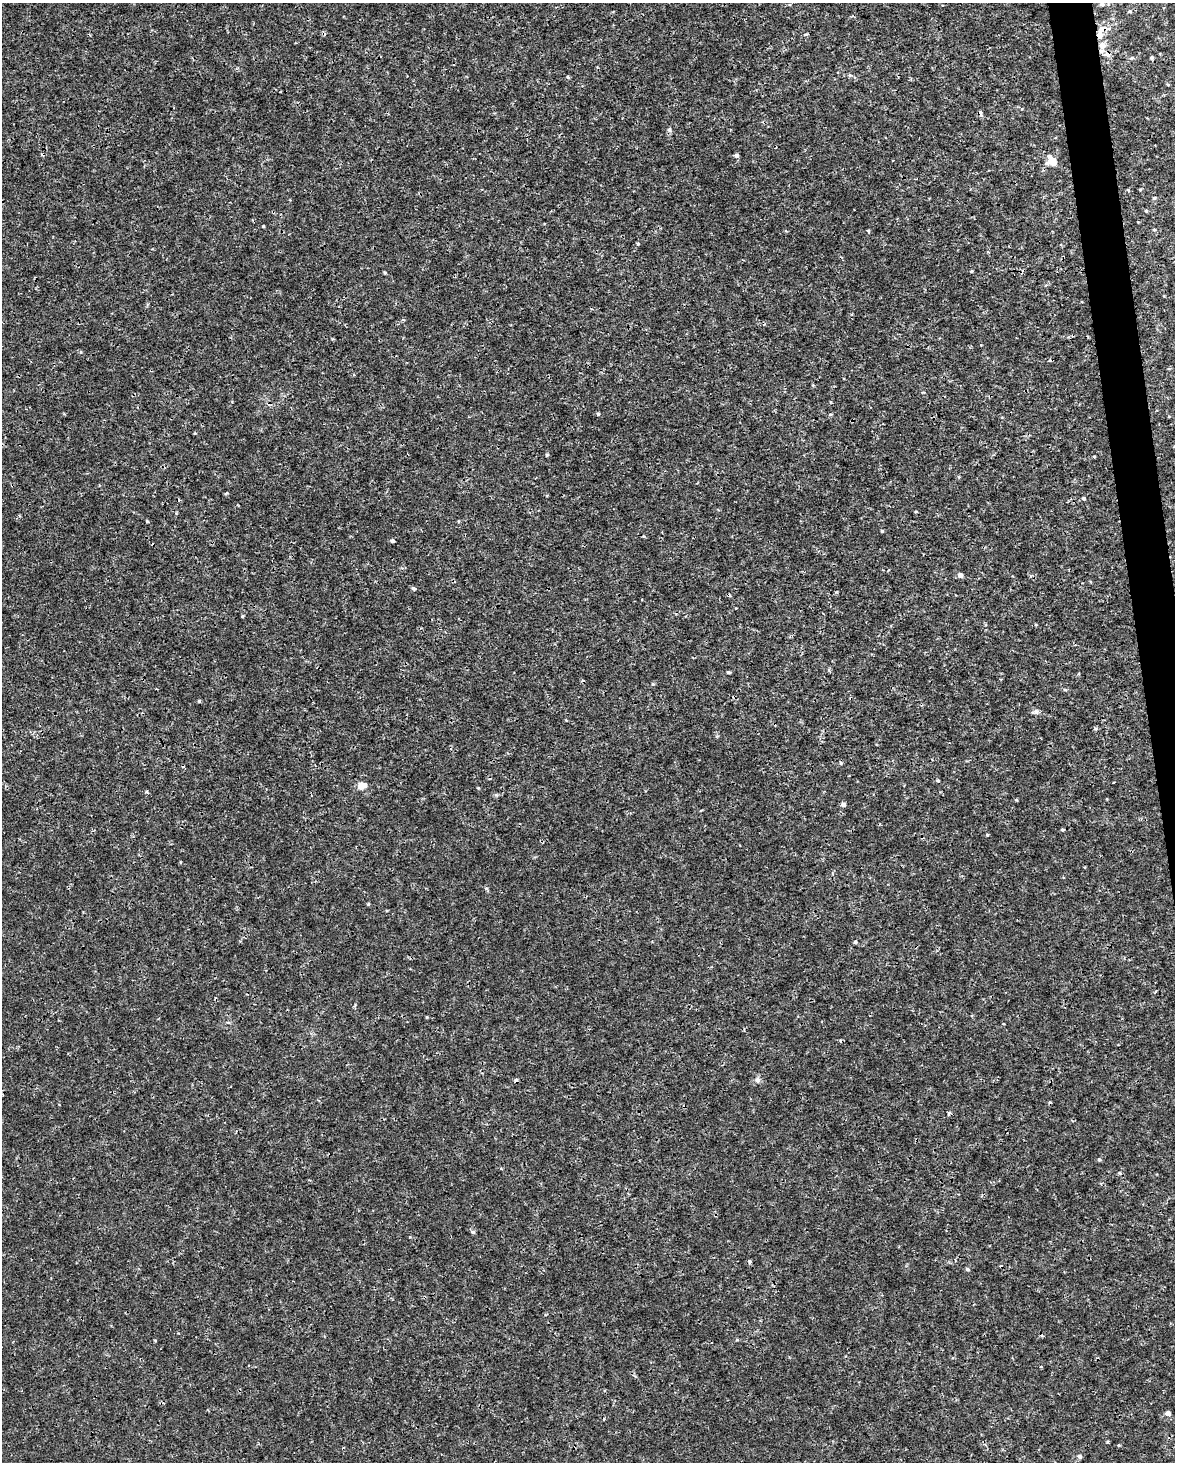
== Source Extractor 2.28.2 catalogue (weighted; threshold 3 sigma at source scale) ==
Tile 6 of 4 x 3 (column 2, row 2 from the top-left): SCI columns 1175-2347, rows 1519-2978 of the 4694 x 4454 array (HDU 1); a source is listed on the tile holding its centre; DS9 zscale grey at full resolution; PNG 1177 x 1464 px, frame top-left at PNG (2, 3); no overlay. Shown black and unused: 2% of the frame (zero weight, under 3 of 4 exposures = <1% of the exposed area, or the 3 px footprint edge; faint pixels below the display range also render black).
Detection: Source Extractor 2.28.2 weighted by HDU 2 'WHT'; one run over the whole footprint, this tile lists its part. Background 5.86e-04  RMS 8.8e-04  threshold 0.00397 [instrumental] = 3 sigma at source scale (4.5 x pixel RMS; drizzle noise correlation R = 1.50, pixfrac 1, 0.0396/0.0396 arcsec/px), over >= 5 px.
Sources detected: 61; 8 cosmic-ray / hot-pixel residue — not listed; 4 inside a brighter listed object's ellipse — not listed separately; the other 49 listed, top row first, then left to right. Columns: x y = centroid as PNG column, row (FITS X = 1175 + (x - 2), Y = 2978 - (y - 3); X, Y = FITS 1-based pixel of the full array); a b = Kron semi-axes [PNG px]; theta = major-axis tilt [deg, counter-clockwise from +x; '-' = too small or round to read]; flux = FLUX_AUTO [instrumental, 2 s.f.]
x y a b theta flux
1102 4 5 5 - 0.19
806 34 5 3 - 0.094
1099 35 14 8 -89 0.81
1107 54 8 7 - 0.34
1132 58 5 4 - 0.12
1151 58 4 4 - 0.13
850 75 5 5 - 0.12
568 77 5 4 - 0.11
669 130 6 5 - 0.19
736 155 5 4 - 0.19
1052 161 10 9 - 0.86
1128 190 4 4 - 0.092
1154 198 4 4 - 0.12
1146 211 4 3 - 0.11
263 226 4 3 - 0.077
1154 230 5 3 - 0.083
868 231 4 3 - 0.096
971 271 3 3 - 0.077
598 414 4 4 - 0.1
547 455 4 3 - 0.11
1094 456 5 3 - 0.068
1084 498 4 3 - 0.12
147 521 4 3 - 0.073
882 531 3 3 - 0.098
392 541 4 4 - 0.19
960 575 5 5 - 0.39
413 588 5 4 - 0.17
728 672 4 3 - 0.12
653 684 5 4 - 0.11
1065 690 5 3 - 0.1
199 701 4 4 - 0.09
1035 712 10 6 4 0.25
841 763 5 4 - 0.11
938 781 4 3 - 0.1
362 786 10 9 - 0.65
1016 800 5 3 - 0.08
843 805 6 5 - 0.23
1062 830 5 4 - 0.11
987 835 4 3 - 0.096
486 888 5 4 - 0.13
368 904 4 3 - 0.08
855 942 4 4 - 0.14
757 1080 9 7 83 0.28
1099 1160 5 4 - 0.12
473 1232 5 5 - 0.14
750 1262 4 4 - 0.25
967 1269 5 4 - 0.16
1168 1413 5 5 - 0.42
1079 1456 5 5 - 0.22
Overlapping masked pixels (flux is a lower limit): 2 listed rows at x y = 1099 35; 1107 54
Isophote crosses this tile's border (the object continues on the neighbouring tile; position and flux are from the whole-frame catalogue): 1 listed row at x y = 1102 4